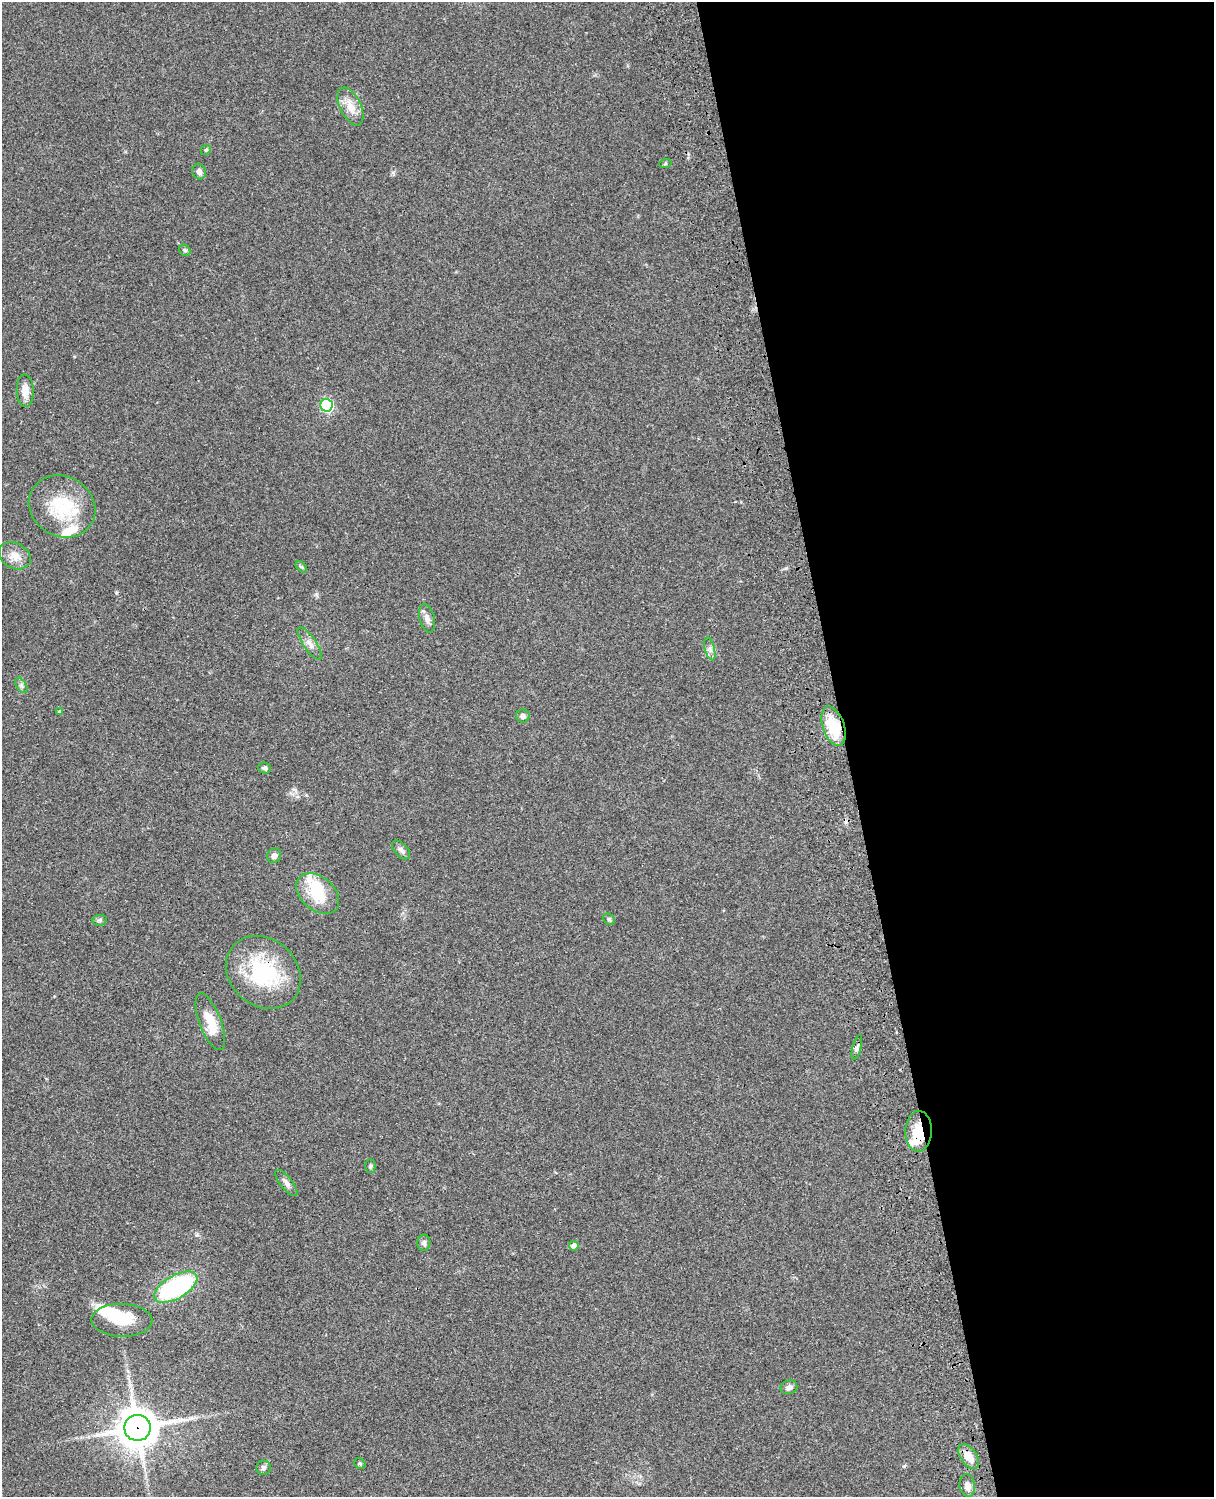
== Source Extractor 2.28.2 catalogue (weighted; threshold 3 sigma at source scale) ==
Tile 8 of 4 x 3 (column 4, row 2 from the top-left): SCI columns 3758-4969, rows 1773-3267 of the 5087 x 4926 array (HDU 1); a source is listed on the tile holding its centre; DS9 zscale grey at full resolution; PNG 1216 x 1499 px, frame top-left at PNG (2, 2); each listed source drawn as its Kron ellipse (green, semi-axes under 4 px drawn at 4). Shown black and unused: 30% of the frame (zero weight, under 3 of 4 exposures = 6% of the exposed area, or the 3 px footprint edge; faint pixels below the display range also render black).
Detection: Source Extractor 2.28.2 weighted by HDU 2 'WHT'; one run over the whole footprint, this tile lists its part. Background 0.104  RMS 0.0065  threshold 0.0293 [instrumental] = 3 sigma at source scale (4.5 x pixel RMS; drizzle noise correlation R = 1.50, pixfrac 1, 0.05/0.05 arcsec/px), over >= 5 px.
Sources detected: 45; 3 inside a brighter object's white glare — neither listed nor drawn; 3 inside a brighter listed object's ellipse — not listed separately; the other 39 listed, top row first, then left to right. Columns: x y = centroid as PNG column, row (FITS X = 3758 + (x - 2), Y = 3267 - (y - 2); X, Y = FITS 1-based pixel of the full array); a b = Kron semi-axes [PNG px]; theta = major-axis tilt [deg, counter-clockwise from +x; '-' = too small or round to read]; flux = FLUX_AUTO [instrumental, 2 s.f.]
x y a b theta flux
351 106 20 10 -64 8.6
206 150 5 4 - 0.92
665 164 6 4 19 0.78
199 172 8 6 -72 3
185 250 6 5 - 1.1
25 391 16 8 -88 7.1
326 405 6 6 - 86
62 506 34 30 -30 36
15 556 17 12 -28 7.1
301 567 7 4 -45 1.1
427 618 14 7 -76 3.8
310 643 19 6 -56 4.2
710 649 12 5 -75 2.4
21 685 8 5 -59 1.6
59 711 4 4 - 0.62
523 716 7 6 - 2.4
834 726 21 10 -71 25
264 768 6 5 - 1.6
401 850 11 6 -48 2.4
274 856 7 7 - 2.9
318 894 24 16 -40 22
609 919 6 5 - 1.2
100 920 7 5 11 1.3
263 972 40 33 -42 53
210 1022 30 10 -69 15
857 1047 13 4 75 1.8
919 1131 20 13 89 15
370 1166 7 5 89 1.1
286 1183 16 6 -52 2.8
424 1243 8 6 87 1.8
574 1246 5 4 - 4
176 1287 24 11 30 80
122 1320 30 16 -1 19
789 1387 8 6 15 2.7
137 1428 13 13 - 1600
969 1457 14 8 -56 8.4
360 1464 6 5 - 1.1
263 1468 7 7 - 1.9
967 1485 11 8 -83 3.9
Overlapping masked pixels (flux is a lower limit): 4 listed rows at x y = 834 726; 263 972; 919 1131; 137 1428
Unlisted compact peaks at least as high as the median listed source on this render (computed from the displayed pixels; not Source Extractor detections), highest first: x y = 904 1466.